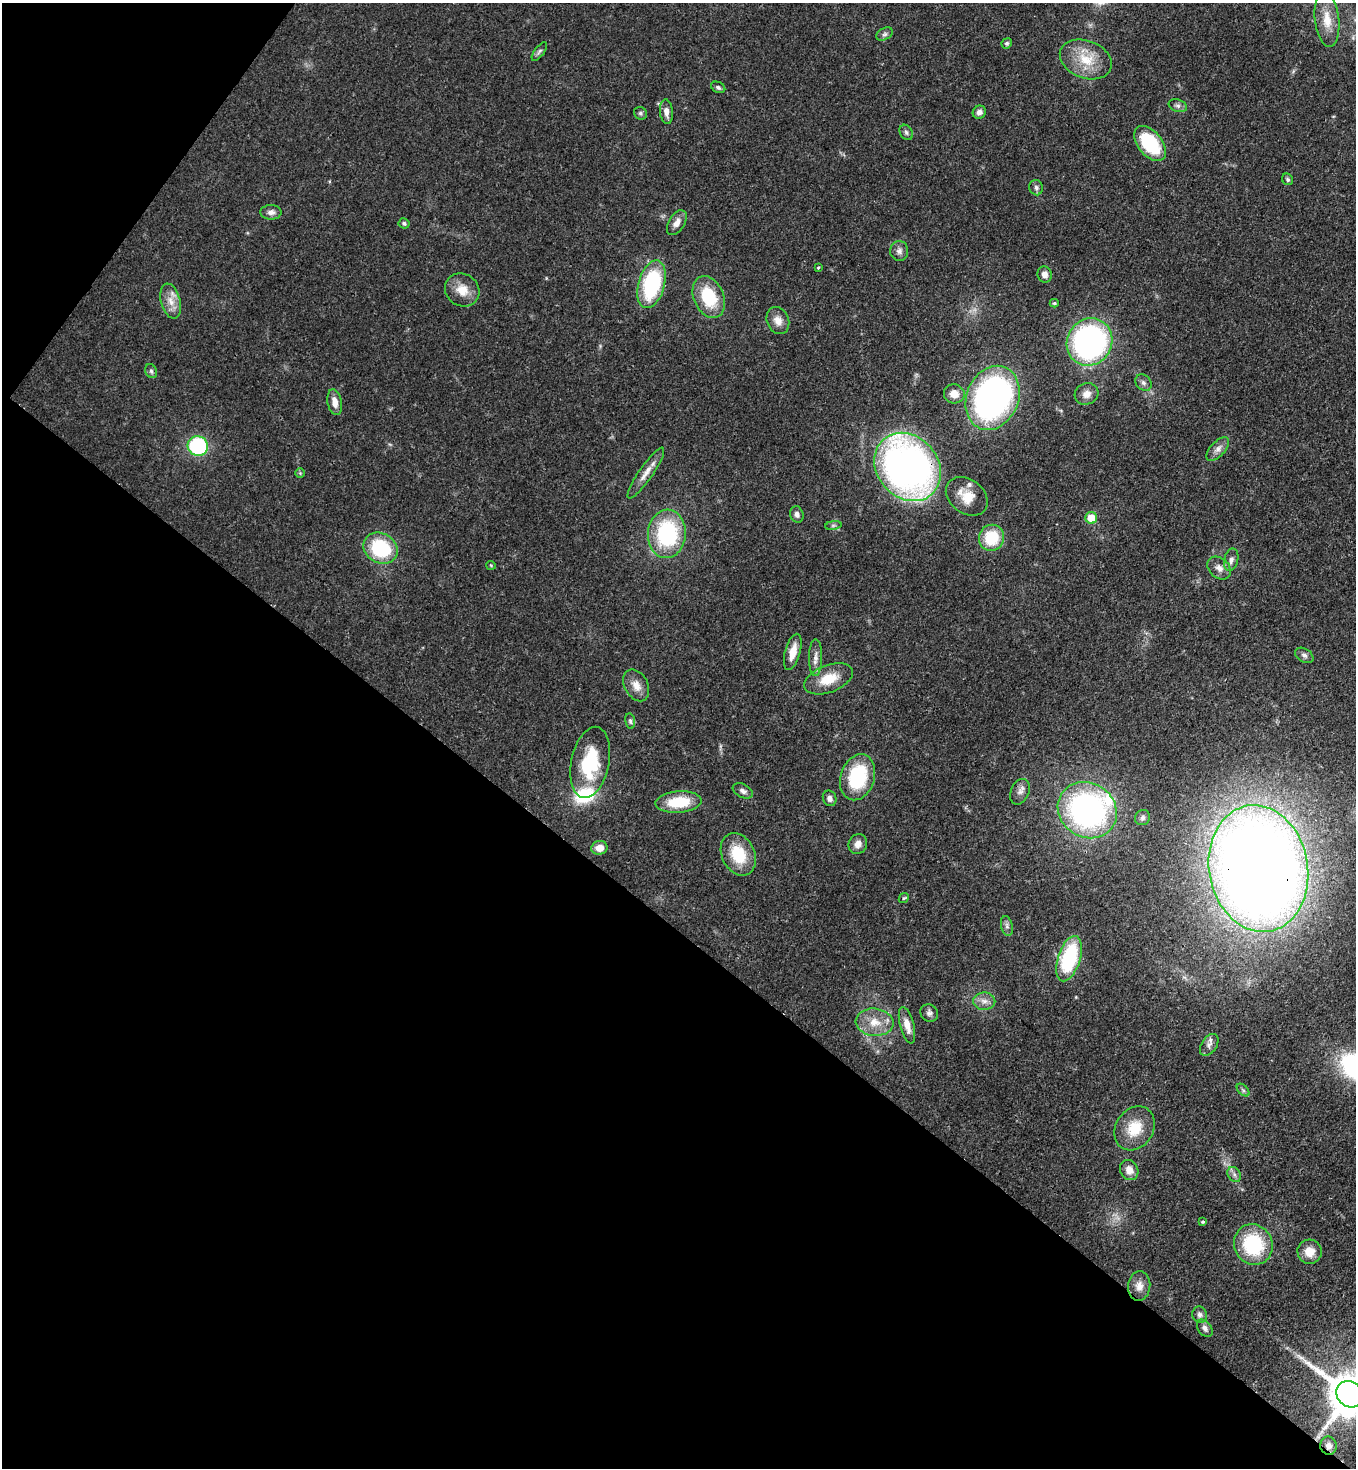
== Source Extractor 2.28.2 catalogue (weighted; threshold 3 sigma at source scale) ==
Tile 9 of 4 x 4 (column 1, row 3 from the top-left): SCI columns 225-1578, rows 1525-2990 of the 6003 x 5981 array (HDU 1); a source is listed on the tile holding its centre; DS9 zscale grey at full resolution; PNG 1358 x 1470 px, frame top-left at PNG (2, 3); each listed source drawn as its Kron ellipse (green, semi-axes under 4 px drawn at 4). Shown black and unused: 40% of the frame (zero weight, under 3 of 4 exposures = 7% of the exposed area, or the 3 px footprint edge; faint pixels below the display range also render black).
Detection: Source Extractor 2.28.2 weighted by HDU 2 'WHT'; one run over the whole footprint, this tile lists its part. Background 0.0852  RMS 0.0039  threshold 0.0175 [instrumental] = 3 sigma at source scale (4.5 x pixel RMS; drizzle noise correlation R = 1.50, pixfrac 1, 0.05/0.05 arcsec/px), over >= 5 px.
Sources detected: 89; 3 inside a brighter listed object's ellipse — not listed separately; the other 86 listed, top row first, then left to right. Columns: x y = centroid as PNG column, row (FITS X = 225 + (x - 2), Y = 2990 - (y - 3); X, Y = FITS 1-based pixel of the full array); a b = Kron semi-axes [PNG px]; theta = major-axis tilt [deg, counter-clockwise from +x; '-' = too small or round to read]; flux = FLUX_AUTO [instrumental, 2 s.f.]
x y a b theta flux
1327 20 27 12 -84 6.9
884 34 9 5 26 1.1
1007 43 5 5 - 0.73
539 51 11 5 53 0.98
1086 59 27 18 -21 12
718 87 7 5 -27 0.93
1178 106 9 6 -18 1.2
666 112 12 6 -84 2.7
979 112 7 6 - 1.8
640 113 7 6 - 0.85
906 132 8 6 -59 1.1
1150 143 20 12 -51 25
1287 179 6 5 - 0.71
1036 188 8 6 -75 1.2
271 212 10 7 -1 1.8
404 223 5 5 - 0.88
677 223 14 8 58 2.7
899 251 10 9 - 1.9
818 268 3 3 - 0.61
1045 274 8 7 - 2.3
652 284 24 13 74 39
462 290 18 16 -34 6.5
709 297 22 15 -67 19
171 301 18 9 -76 4.6
1054 303 4 3 - 0.58
778 321 14 11 -67 3.7
1090 342 24 22 59 100
151 371 7 5 -63 0.96
1143 383 9 7 -45 1.5
954 394 10 9 - 4
1086 394 12 10 25 3.3
993 398 33 26 67 140
335 402 13 7 -78 3.3
198 446 10 10 - 35
1218 449 14 7 46 2.4
908 467 37 30 -49 210
300 473 5 5 - 0.49
646 473 30 7 55 4.4
967 496 23 17 -36 7.6
797 514 8 6 -71 1.6
1091 518 6 5 - 9.6
833 525 8 4 8 0.84
667 534 24 19 86 38
992 538 13 12 - 15
381 548 18 14 -31 26
1231 560 11 7 77 1.9
491 565 4 4 - 0.41
1219 568 13 9 -41 2.8
793 652 19 7 75 5.5
1304 655 10 6 -32 1.4
815 658 18 6 89 2.4
829 679 25 13 21 9.9
636 685 17 11 -62 4.2
630 721 8 5 -80 0.83
590 762 36 19 79 25
858 777 23 17 72 26
743 791 11 6 -27 1.7
1020 792 13 9 67 2.2
830 798 8 6 -69 1.9
678 802 23 11 4 14
1087 810 30 27 -32 110
1143 818 8 7 - 1.1
858 844 10 9 - 2.6
599 848 8 7 - 3.8
738 854 22 16 -64 15
1258 868 64 49 -80 810
904 898 6 4 43 0.51
1007 926 10 5 -77 1.4
1069 959 23 11 73 34
984 1001 11 8 -1 2.7
929 1013 9 8 - 1.5
874 1022 19 13 -6 7.3
907 1025 19 7 -76 4.1
1209 1045 12 7 57 2.2
1243 1090 7 4 -45 0.78
1134 1128 23 19 57 11
1129 1170 10 9 - 3.2
1234 1174 8 6 -56 1.2
1203 1222 4 3 - 0.82
1253 1245 21 19 -65 28
1310 1252 12 12 - 5.2
1139 1286 15 11 85 3.6
1200 1315 8 7 - 1.4
1205 1328 10 6 -52 1.5
1350 1394 14 12 -38 1900
1328 1446 9 8 - 2.2
Overlapping masked pixels (flux is a lower limit): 4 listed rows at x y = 908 467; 1258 868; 1350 1394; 1328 1446
Isophote crosses this tile's border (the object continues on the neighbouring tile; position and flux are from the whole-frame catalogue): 1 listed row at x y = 1350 1394